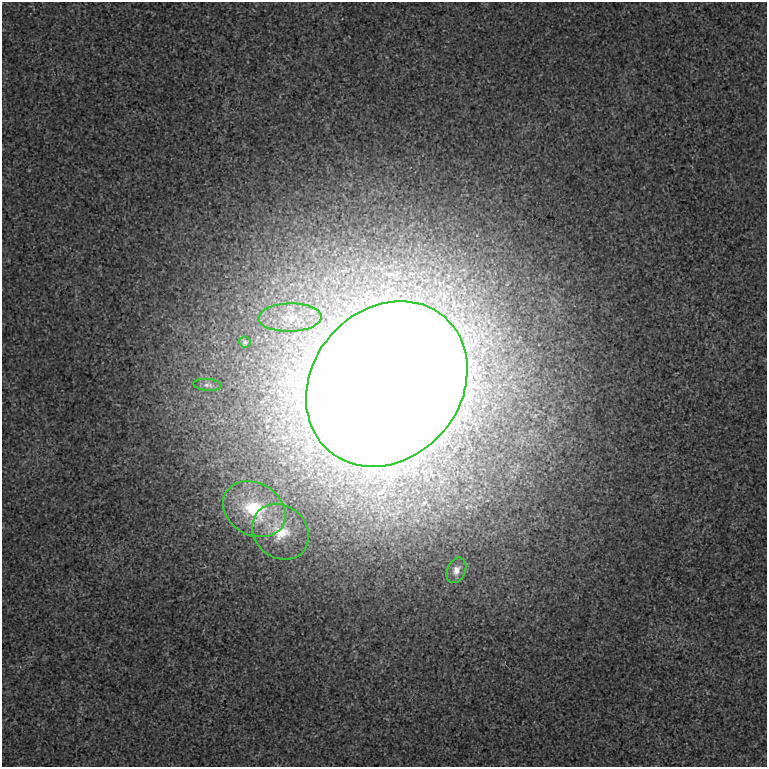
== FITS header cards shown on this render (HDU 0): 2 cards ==
NAXIS1  =                  765 /
NAXIS2  =                  765 /

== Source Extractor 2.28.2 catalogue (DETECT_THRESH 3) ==
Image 765 x 765 px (HDU 0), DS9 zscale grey, 1 PNG px = 1 image px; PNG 769 x 769 px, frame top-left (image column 1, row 765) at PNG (2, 2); each listed source drawn as its Kron ellipse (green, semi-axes under 4 px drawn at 4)
Background 8.18e-04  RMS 0.0028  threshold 0.00852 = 3 sigma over >= 5 px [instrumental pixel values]
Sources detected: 7; all 7 listed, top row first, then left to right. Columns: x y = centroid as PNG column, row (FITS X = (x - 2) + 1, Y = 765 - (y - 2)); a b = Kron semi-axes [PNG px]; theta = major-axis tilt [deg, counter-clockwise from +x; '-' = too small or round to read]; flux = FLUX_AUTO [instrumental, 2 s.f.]
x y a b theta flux
290 317 31 14 2 5.9
245 342 5 5 - 0.32
387 384 88 74 49 2500
208 385 14 6 -6 0.77
254 509 33 26 -30 19
280 532 30 26 -43 7.4
456 570 13 9 65 1.4